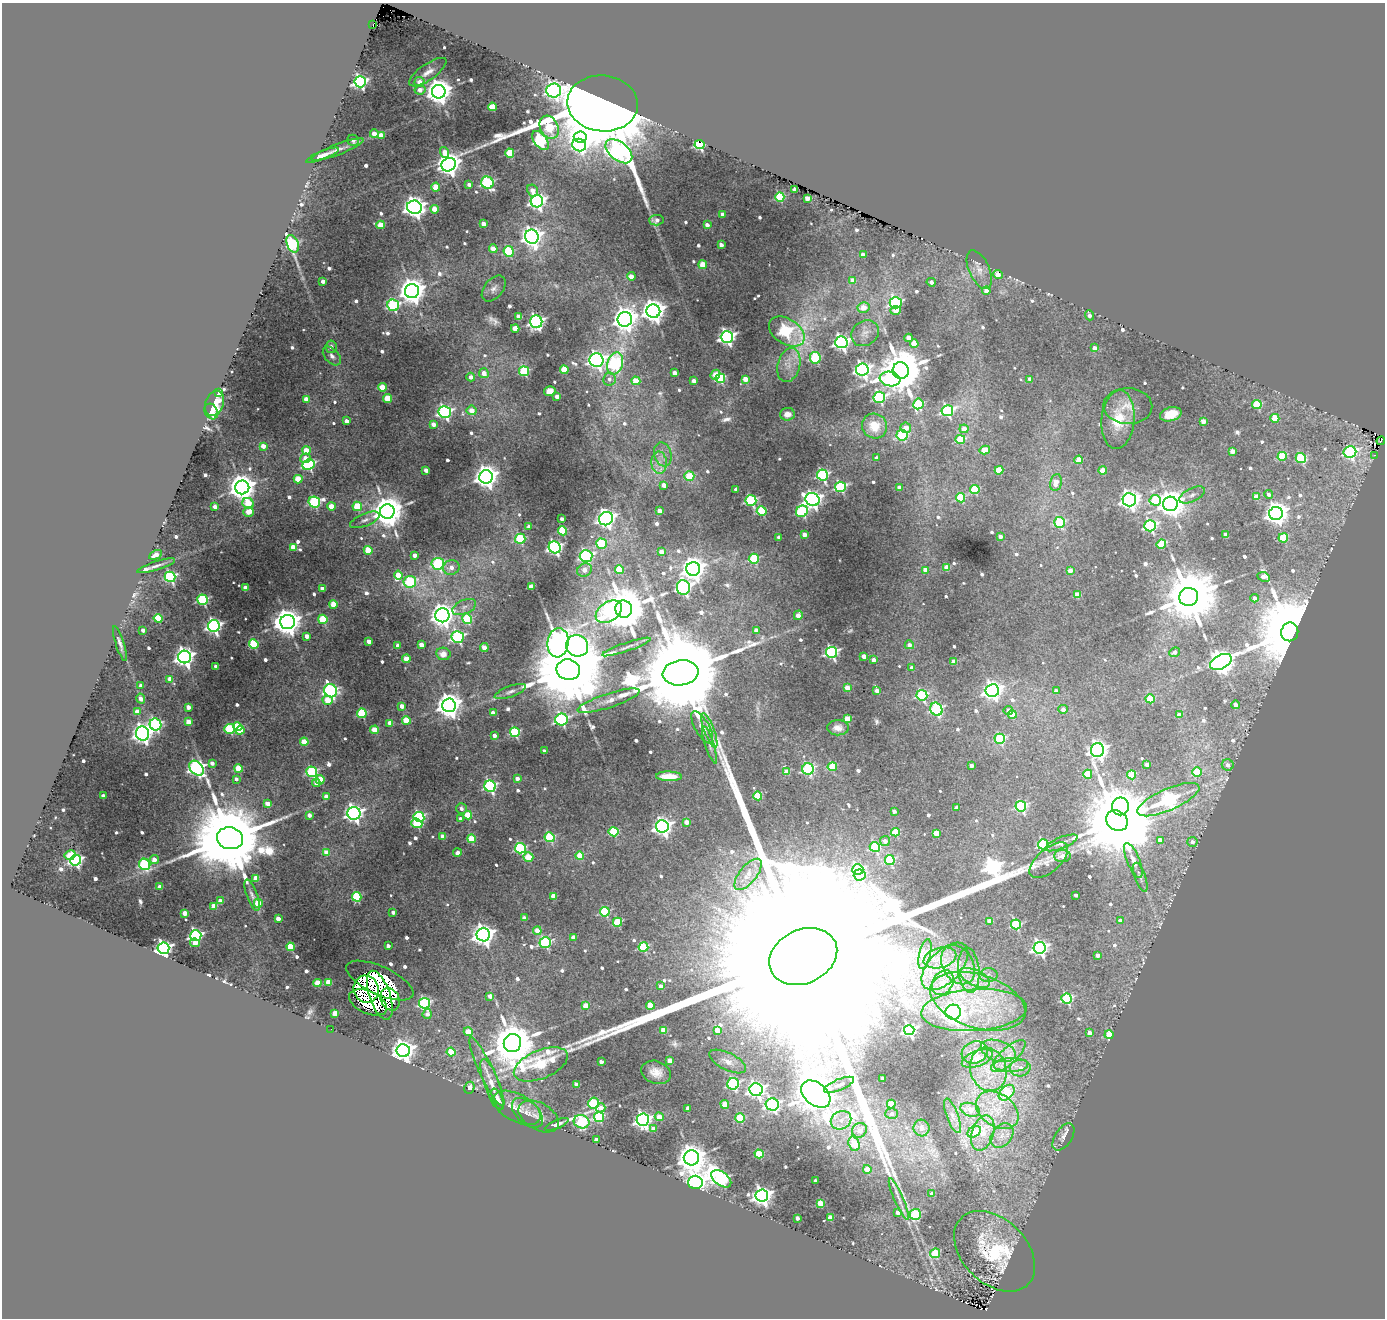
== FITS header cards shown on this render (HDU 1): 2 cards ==
NAXIS1  =                 1383
NAXIS2  =                 1316

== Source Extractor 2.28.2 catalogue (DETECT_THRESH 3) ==
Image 1383 x 1316 px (HDU 1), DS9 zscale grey, 1 PNG px = 1 image px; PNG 1387 x 1320 px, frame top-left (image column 1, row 1316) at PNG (2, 3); each listed source drawn as its Kron ellipse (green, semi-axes under 4 px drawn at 4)
Background 0.465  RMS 0.013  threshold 0.0375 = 3 sigma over >= 5 px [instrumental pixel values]
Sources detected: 781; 1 with non-positive FLUX_AUTO (blend fragments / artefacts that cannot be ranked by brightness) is neither listed nor drawn; of the other 780, the 500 brightest by FLUX_AUTO listed and drawn (280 fainter detections omitted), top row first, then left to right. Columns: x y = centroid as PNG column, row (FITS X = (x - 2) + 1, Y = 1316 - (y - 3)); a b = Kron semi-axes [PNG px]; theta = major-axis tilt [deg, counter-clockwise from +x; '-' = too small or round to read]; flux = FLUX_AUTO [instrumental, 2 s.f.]
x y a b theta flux
373 24 2 2 - 15
428 72 22 8 35 8.4
360 82 5 5 - 240
420 82 5 5 - 10
420 90 5 4 - 8
554 90 7 7 - 300
439 92 7 6 - 1300
603 103 35 28 -6 7200
492 107 4 4 - 30
549 127 12 9 -63 78
374 134 4 4 - 9.8
381 135 4 4 - 12
580 137 6 5 - 390
353 140 6 5 - 7.8
540 140 11 6 -53 190
699 144 5 4 - 120
579 145 7 6 - 160
337 150 28 5 21 6.7
619 151 15 9 -39 450
445 152 5 4 - 14
510 153 4 4 - 45
322 155 17 4 22 6.6
449 165 7 6 - 900
487 183 6 6 - 140
469 184 4 4 - 4.5
436 187 4 4 - 26
795 189 4 4 - 7.1
532 190 6 5 - 8.5
780 197 4 4 - 67
807 198 4 4 - 12
537 201 6 6 - 360
414 207 7 6 - 770
435 209 4 4 - 19
723 214 4 3 - 4.8
656 220 7 5 3 5.1
484 224 4 4 - 11
381 225 4 4 - 24
707 225 4 3 - 6.1
532 237 7 7 - 650
293 244 9 5 -69 110
721 245 4 4 - 5.7
493 249 4 4 - 15
509 251 5 5 - 59
863 255 4 4 - 13
703 265 4 4 - 27
979 270 21 10 -66 10
998 274 4 4 - 9.7
631 276 4 4 - 11
853 280 4 4 - 12
323 281 4 3 - 6.2
931 282 4 4 - 4.4
494 289 15 9 50 6.1
412 291 7 7 - 1300
986 291 4 4 - 10
896 303 6 6 - 140
393 305 6 5 - 130
863 307 6 5 - 13
896 310 5 4 - 8.7
653 311 7 7 - 890
1089 315 5 3 - 4.7
519 317 4 4 - 19
625 319 7 7 - 1100
536 322 6 6 - 280
515 329 4 4 - 16
787 332 19 12 -33 170
865 333 14 12 35 7.3
727 337 6 6 - 330
909 338 4 4 - 18
841 342 6 6 - 330
914 344 4 4 - 25
331 347 6 6 - 4.9
1094 348 4 4 - 8
332 356 11 7 -47 4.8
815 358 6 5 - 84
596 360 7 7 - 370
615 363 11 7 72 130
789 365 17 11 75 12
564 370 4 4 - 31
862 370 6 6 - 370
524 371 5 5 - 75
901 371 8 8 - 5400
484 373 5 4 - 9.6
675 373 4 4 - 9.8
715 375 5 4 - 16
471 377 4 4 - 5.5
720 378 5 4 - 82
609 379 6 6 - 4.5
745 379 4 4 - 12
890 379 10 7 -8 150
1030 379 4 3 - 5.1
636 381 4 4 - 24
694 381 4 4 - 7
382 387 4 4 - 22
550 391 6 5 - 12
219 393 4 3 - 32
557 396 4 4 - 6.4
879 397 6 5 - 130
388 398 4 4 - 36
306 399 4 4 - 10
214 403 13 9 68 22
918 404 5 5 - 81
1257 405 5 4 - 46
1128 406 24 18 -2 16
472 410 5 5 - 9.9
211 411 8 6 -61 12
947 411 6 5 - 160
445 412 6 6 - 220
787 414 7 6 - 7.4
1171 414 11 7 16 16
1275 418 4 4 - 31
1118 420 29 16 84 31
346 421 4 3 - 6.4
1203 421 4 4 - 11
433 424 4 4 - 7.8
874 426 13 12 - 17
906 428 5 5 - 9
964 429 4 4 - 10
902 435 5 5 - 78
960 439 5 4 - 37
1381 441 4 2 - 69
263 446 4 4 - 9.7
306 450 4 4 - 19
985 450 5 4 - 26
1232 451 4 4 - 10
1350 452 6 6 - 170
663 454 12 8 -74 5.7
1374 455 3 2 - 4.7
1282 456 4 4 - 38
305 458 5 5 - 8.9
876 458 3 3 - 4.2
1301 458 5 5 - 74
1079 460 4 4 - 25
659 463 11 7 -88 7
309 465 6 5 - 150
426 470 4 3 - 6.6
999 470 4 4 - 32
1103 471 4 4 - 17
822 475 6 5 - 150
689 476 5 4 - 29
486 477 7 6 - 880
298 479 4 4 - 28
1056 482 8 5 78 12
664 485 4 3 - 8.4
242 487 7 7 - 1400
840 487 5 5 - 120
899 488 4 4 - 10
736 489 4 3 - 5.5
975 490 5 4 - 41
1269 494 4 4 - 4.1
1192 495 14 6 26 4.7
1256 497 4 4 - 16
960 498 5 4 - 50
812 499 7 6 - 460
751 500 5 5 - 120
1129 500 6 6 - 560
1155 500 5 5 - 60
314 502 6 5 - 120
248 503 6 5 - 28
1170 504 7 7 - 1400
331 506 4 4 - 19
357 506 5 4 - 37
215 507 4 4 - 7.6
387 511 7 7 - 2400
660 511 4 3 - 8.5
762 511 5 4 - 65
802 511 6 5 - 120
248 512 5 5 - 15
1276 513 7 6 - 790
562 519 3 3 - 4.1
606 519 7 6 - 500
365 520 16 6 22 4.9
1059 522 5 5 - 69
1150 526 6 5 - 160
529 527 4 3 - 4
563 531 4 4 - 54
804 535 4 4 - 9.5
1226 535 4 4 - 12
1000 536 4 3 - 4.7
779 537 4 3 - 4.1
1283 538 5 4 - 45
520 539 5 5 - 68
601 544 5 5 - 53
1161 544 5 4 - 34
293 547 4 4 - 16
555 547 6 5 - 260
368 550 4 4 - 30
661 552 4 4 - 10
156 555 7 4 29 12
415 555 4 4 - 7.6
586 556 6 6 - 180
754 559 5 5 - 75
438 564 6 6 - 110
156 566 20 4 18 4.1
451 567 8 7 - 7.4
947 568 4 4 - 16
619 569 4 4 - 36
693 569 7 7 - 980
584 570 8 6 31 9.6
925 570 4 4 - 7.7
1070 570 4 4 - 8.8
398 575 4 4 - 19
170 577 5 5 - 130
1264 577 6 4 -25 9.3
410 582 6 6 - 86
531 586 4 4 - 13
683 587 7 6 - 260
246 588 4 4 - 13
322 589 4 3 - 8.7
1077 595 4 4 - 21
1189 597 9 9 - 7600
1255 598 4 4 - 4.1
203 600 5 5 - 110
333 604 4 4 - 24
464 607 13 7 23 5.2
624 609 8 8 - 5500
609 612 14 9 33 95
442 615 7 7 - 890
798 615 5 4 - 12
158 618 4 4 - 39
323 619 5 4 - 48
467 619 5 5 - 62
287 622 7 7 - 1600
214 626 6 6 - 310
143 630 4 3 - 5.9
756 630 4 4 - 7.9
1290 632 9 8 - 16000
307 636 4 4 - 8.4
458 637 6 6 - 160
369 641 4 4 - 7.5
120 643 18 4 -72 4.1
558 643 15 10 85 590
254 644 5 4 - 62
421 645 4 4 - 11
909 645 4 4 - 5
398 646 4 4 - 8.1
577 646 11 10 - 590
626 647 25 4 19 6
484 648 4 4 - 12
831 652 5 5 - 190
1175 652 5 4 - 4.7
443 654 7 6 - 7.8
864 656 4 4 - 10
184 657 6 6 - 620
406 659 4 4 - 22
874 660 4 3 - 6.4
954 662 4 4 - 13
1221 662 12 7 28 1100
216 666 4 3 - 4.8
912 668 4 3 - 4.4
568 670 12 10 -11 19000
680 673 18 12 8 34000
170 679 4 4 - 10
141 686 4 3 - 5.1
847 688 4 4 - 15
992 690 6 6 - 580
331 691 7 6 - 200
877 691 4 4 - 7.9
1056 691 4 3 - 6.5
510 692 16 5 20 4.4
922 695 5 5 - 100
141 699 5 4 - 8.9
1150 699 4 4 - 25
328 700 5 4 - 21
608 701 32 7 18 13
449 705 7 7 - 1100
1235 705 4 4 - 7.6
402 706 4 3 - 7.7
188 707 4 4 - 8.7
936 709 7 5 -58 130
1063 709 4 4 - 5.3
1008 710 4 4 - 5.6
137 712 4 4 - 13
362 713 5 4 - 67
493 713 4 4 - 8.4
1012 714 4 4 - 14
1179 715 4 4 - 7
847 719 4 4 - 26
406 720 4 4 - 29
561 720 6 6 - 160
189 722 4 4 - 14
390 723 4 3 - 9.9
155 724 6 5 - 160
238 727 4 4 - 36
702 727 18 7 -60 9.1
838 728 11 7 -1 6.1
230 729 5 5 - 68
240 730 4 4 - 28
374 730 4 4 - 22
709 730 18 5 -69 6
515 732 5 5 - 90
143 733 7 6 - 580
494 736 4 3 - 5.6
1000 739 5 5 - 76
304 742 4 4 - 23
710 745 19 4 -72 4.4
1097 750 7 6 - 550
544 751 4 3 - 4.1
212 763 4 3 - 5.9
1147 764 4 4 - 6.7
1228 765 6 5 - 5.7
971 766 4 3 - 5.7
832 767 4 4 - 33
197 768 8 6 -47 320
238 768 4 4 - 33
808 769 5 5 - 140
312 772 5 5 - 110
787 772 4 4 - 18
1197 772 5 5 - 34
1088 774 4 4 - 29
1131 775 4 4 - 34
669 776 13 5 -1 15
517 778 4 4 - 5.4
236 779 4 3 - 4
320 780 4 4 - 21
316 783 4 4 - 6.1
490 786 6 5 - 160
103 796 4 3 - 6.1
326 796 4 4 - 7
758 796 4 4 - 44
1168 800 33 11 23 320
268 804 4 4 - 11
1021 806 5 5 - 100
1120 806 9 8 - 420
461 808 5 5 - 4
956 808 4 3 - 6.2
894 811 4 3 - 4.6
354 813 6 6 - 430
309 815 4 3 - 7.1
468 815 4 4 - 33
419 817 5 5 - 120
460 819 4 4 - 5
1117 821 11 9 -36 17000
686 822 4 4 - 9.4
417 823 5 4 - 51
662 826 6 6 - 500
613 832 5 4 - 60
895 832 4 4 - 30
936 833 4 4 - 20
443 836 4 4 - 10
550 837 5 5 - 68
230 838 13 11 -12 21000
471 839 4 4 - 33
1160 840 4 4 - 8.8
885 841 5 4 - 6.1
1192 842 5 5 - 5.4
1061 843 17 5 22 4
1043 844 5 5 - 98
875 847 5 5 - 83
520 848 5 5 - 110
326 852 4 4 - 12
457 853 4 4 - 4.7
70 855 6 4 29 21
580 856 4 4 - 28
1062 856 8 6 -1 7.6
528 857 5 4 - 29
154 859 5 4 - 8.7
76 860 6 5 - 200
890 860 5 5 - 66
1049 860 24 11 41 8.4
1133 860 18 6 -68 7.8
145 864 6 5 - 110
858 870 5 5 - 78
748 874 19 8 51 17
860 875 6 5 - 15
1140 877 15 5 -71 4
256 878 4 4 - 19
160 887 4 4 - 9.1
252 895 16 5 -70 4.4
1076 895 3 3 - 4
553 896 4 4 - 15
357 897 5 4 - 65
220 901 4 4 - 7.8
258 903 4 4 - 31
214 906 4 4 - 18
393 912 4 3 - 4.3
605 912 5 4 - 73
185 913 4 4 - 10
524 918 4 3 - 5.3
278 919 4 3 - 9.3
1120 920 4 4 - 5.1
990 921 4 4 - 14
617 922 4 4 - 54
1016 924 5 5 - 73
537 931 4 4 - 16
196 935 5 5 - 190
483 935 6 6 - 780
573 937 4 4 - 6.9
545 942 5 5 - 120
195 943 5 4 - 9.6
388 946 3 3 - 5.5
291 947 4 4 - 37
643 947 5 4 - 57
163 948 6 5 - 400
1040 948 6 6 - 320
925 954 15 5 76 5.6
1098 955 4 4 - 6.6
803 956 35 27 25 360000
940 958 17 10 15 12
958 965 21 15 -59 23
945 966 29 16 46 31
969 970 22 10 -85 17
988 975 9 7 2 4.3
975 978 16 7 -26 12
380 980 36 14 -25 190
328 982 4 4 - 24
317 983 4 4 - 23
943 983 13 10 58 12
661 986 4 4 - 6.2
366 989 13 12 - 56
380 995 25 10 -71 99
490 996 4 3 - 7.5
390 999 11 9 -64 34
1067 999 5 5 - 110
978 1001 49 26 -18 100
368 1002 20 11 -25 42
425 1003 5 5 - 140
650 1005 4 4 - 27
586 1006 4 4 - 20
974 1010 53 21 4 79
953 1012 8 7 - 360
335 1013 4 4 - 20
427 1014 5 4 - 4.6
331 1029 2 2 - 18
663 1030 4 4 - 19
717 1030 4 4 - 17
909 1030 5 5 - 220
468 1032 4 4 - 17
1089 1033 4 4 - 8.5
1109 1035 4 4 - 38
512 1043 9 8 - 5000
403 1051 6 6 - 800
998 1051 18 10 -17 14
451 1052 4 4 - 29
975 1052 13 11 18 11
1008 1056 22 8 43 15
977 1058 16 8 21 18
670 1061 4 4 - 17
728 1061 20 8 -26 8.3
601 1062 4 3 - 6.1
541 1064 29 14 23 90
1011 1065 17 7 1 9.6
1020 1068 10 8 5 7.7
988 1069 22 18 -73 31
487 1072 38 7 -65 13
656 1072 15 11 -20 11
882 1078 3 3 - 5.5
576 1084 4 4 - 11
733 1084 6 5 - 140
492 1085 27 7 -71 10
839 1085 16 5 23 4.5
469 1088 6 5 - 8
756 1090 6 6 - 380
1007 1093 9 6 43 46
816 1094 17 11 -41 3400
498 1099 11 4 -67 5.4
594 1103 6 5 - 86
725 1104 4 4 - 21
772 1104 6 6 - 220
891 1104 4 4 - 20
517 1108 26 13 -28 14
601 1108 5 4 - 6.8
688 1108 4 3 - 6.4
970 1110 10 6 -18 13
997 1110 23 16 -35 28
527 1113 18 11 -43 6.2
892 1114 6 5 - 4.6
539 1116 22 13 -30 9.5
952 1116 18 6 -70 6.3
599 1117 5 5 - 77
659 1117 4 4 - 15
740 1118 5 4 - 40
643 1120 6 6 - 340
841 1120 11 9 31 9
581 1122 8 6 -18 110
557 1124 13 3 23 5.9
921 1128 8 8 - 7
653 1129 4 4 - 10
859 1130 8 7 - 11
974 1132 7 5 32 22
983 1133 18 11 73 22
1002 1136 13 9 51 9.3
1063 1137 15 8 57 5.4
596 1140 4 3 - 8.1
854 1144 7 5 -71 32
759 1154 4 4 - 41
691 1158 7 7 - 1800
867 1169 4 4 - 13
721 1179 11 6 -38 220
815 1181 3 3 - 4.5
695 1182 7 6 - 710
932 1194 4 3 - 4.2
762 1196 6 6 - 520
899 1199 23 4 -66 5.7
820 1203 4 4 - 28
897 1212 4 4 - 6.5
915 1214 6 5 - 67
797 1218 4 3 - 6.3
830 1218 4 4 - 23
995 1251 47 32 -45 100
935 1253 5 5 - 42
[280 fainter detections neither listed nor drawn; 1 non-positive-flux detection neither listed nor drawn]